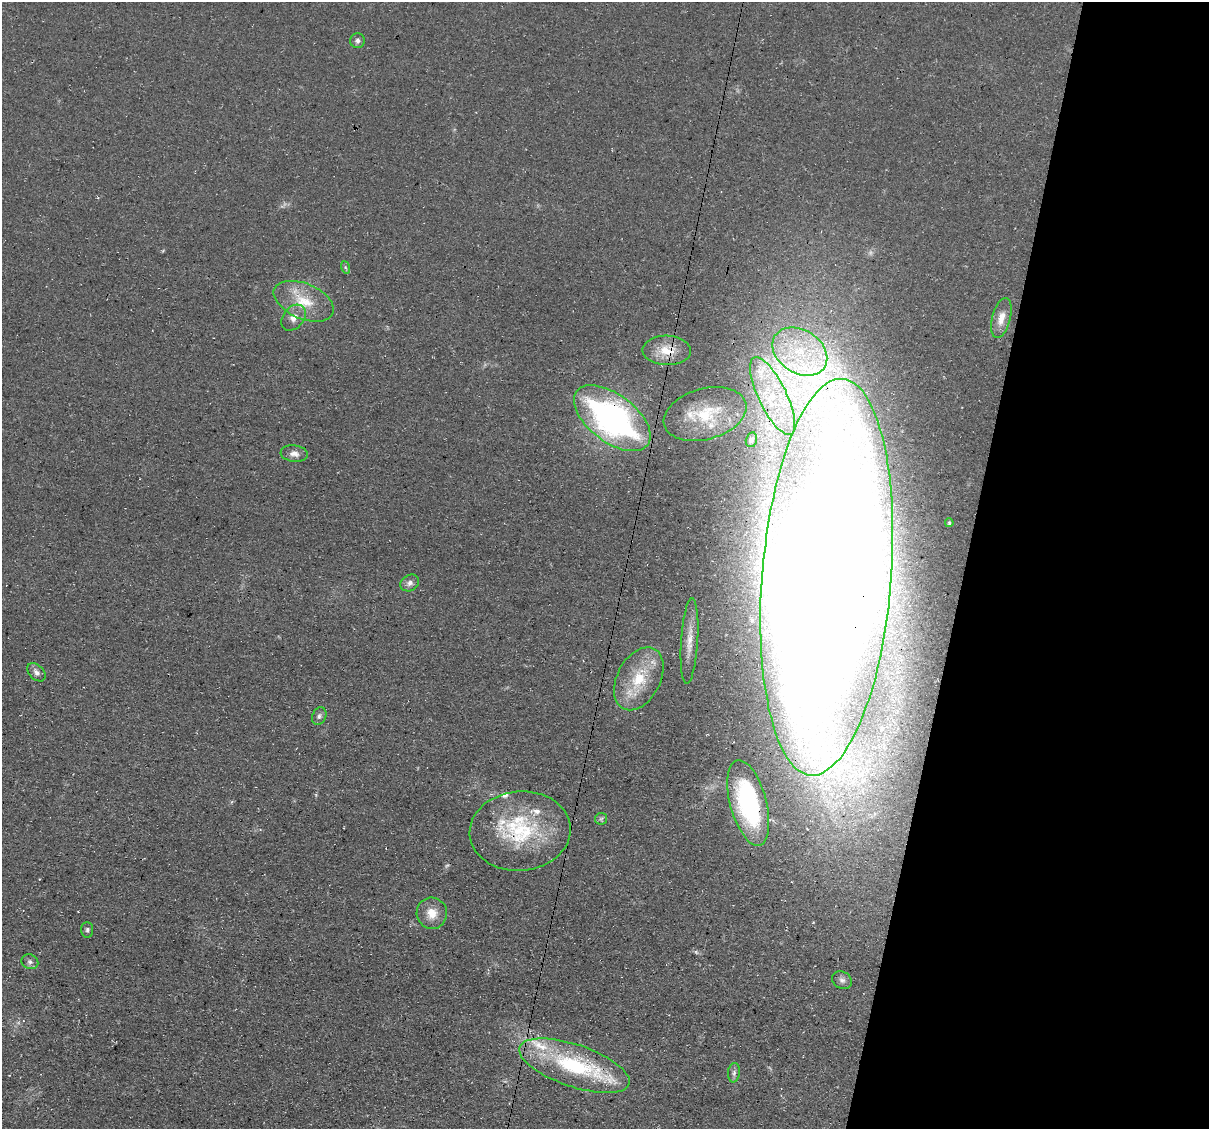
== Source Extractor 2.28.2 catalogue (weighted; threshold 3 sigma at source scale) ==
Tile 8 of 4 x 4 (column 4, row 2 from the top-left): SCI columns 3622-4828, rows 2483-3609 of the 4832 x 4851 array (HDU 1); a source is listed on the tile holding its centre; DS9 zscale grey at full resolution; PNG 1211 x 1131 px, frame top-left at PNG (2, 2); each listed source drawn as its Kron ellipse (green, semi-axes under 4 px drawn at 4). Shown black and unused: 20% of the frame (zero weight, under 3 of 4 exposures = <1% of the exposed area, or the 3 px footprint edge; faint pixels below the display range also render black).
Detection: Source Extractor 2.28.2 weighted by HDU 2 'WHT'; one run over the whole footprint, this tile lists its part. Background 0.0753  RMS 0.0077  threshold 0.0345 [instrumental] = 3 sigma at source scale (4.5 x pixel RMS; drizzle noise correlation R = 1.50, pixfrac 1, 0.05/0.05 arcsec/px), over >= 5 px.
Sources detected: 32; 4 inside a brighter listed object's ellipse — not listed separately; the other 28 listed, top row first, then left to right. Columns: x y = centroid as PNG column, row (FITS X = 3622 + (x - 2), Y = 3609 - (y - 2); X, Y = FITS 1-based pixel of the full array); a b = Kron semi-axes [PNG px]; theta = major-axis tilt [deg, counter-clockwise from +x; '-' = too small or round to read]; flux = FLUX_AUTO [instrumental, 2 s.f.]
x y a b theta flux
358 41 7 7 - 2.8
345 267 6 4 -71 1.3
304 301 32 17 -23 25
294 318 14 10 51 6.8
1001 318 20 9 75 9.2
667 350 24 15 -2 16
800 352 29 21 -32 51
773 396 42 14 -64 45
705 414 42 25 15 42
612 418 45 23 -37 220
751 440 7 5 76 2.2
294 454 13 8 -6 4.8
949 523 4 3 - 1
827 577 199 64 85 6600
410 583 10 8 28 3.4
689 641 43 8 86 13
36 672 11 7 -45 3.3
639 679 34 21 62 34
319 716 9 7 63 2.6
748 803 44 18 -75 78
601 819 6 5 - 1.4
520 831 50 39 5 77
432 913 15 15 - 11
87 930 8 6 -87 1.8
30 962 9 7 -24 2.8
842 980 10 8 -29 3.1
574 1066 58 21 -19 86
734 1073 10 6 82 2.5
Overlapping masked pixels (flux is a lower limit): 6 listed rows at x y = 667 350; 612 418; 827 577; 748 803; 520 831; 574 1066